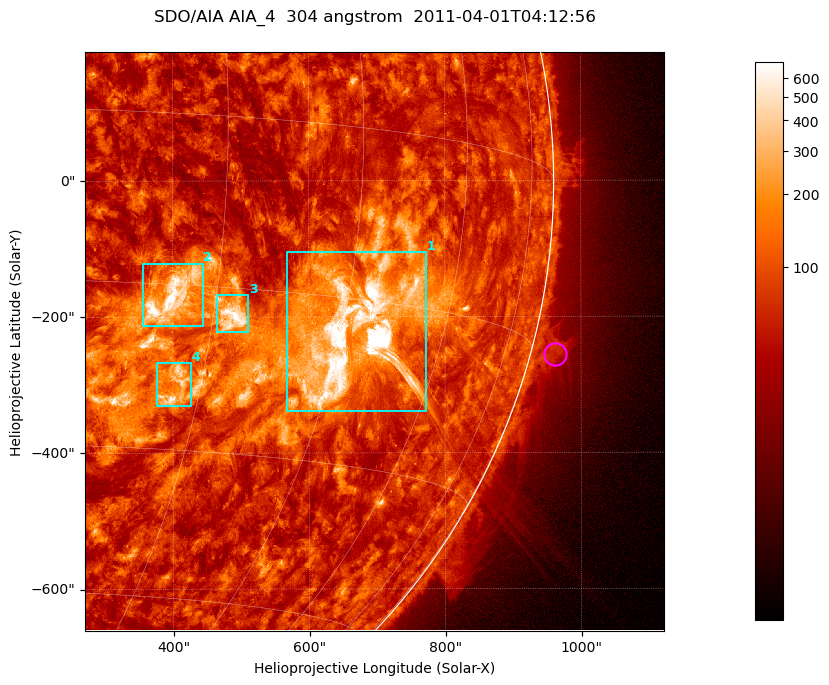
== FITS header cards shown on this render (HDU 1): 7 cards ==
TELESCOP= 'SDO/AIA '           / For AIA: SDO/AIA
INSTRUME= 'AIA_4   '           / For AIA: AIA_ATA1, AIA_ATA2, AIA_ATA3 or AIA_AT
WAVELNTH=                  304 / [angstrom] Wavelength
WAVEUNIT= 'angstrom'           / Wavelength unit: angstrom
DATE-OBS= '2011-04-01T04:12:56.123' / [ISO] Date when observation started; ISO 8
CTYPE1  = 'HPLN-TAN'           / CTYPE1; Typically HPLN
CTYPE2  = 'HPLT-TAN'           / CTYPE2; Typically HPLT

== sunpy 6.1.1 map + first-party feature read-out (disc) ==
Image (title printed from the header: SDO/AIA AIA_4  304 angstrom  2011-04-01T04:12:56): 1418 x 1418 px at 0.6 arcsec/px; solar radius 960 arcsec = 1600 px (partial field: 18% of the solar disc is inside the frame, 73% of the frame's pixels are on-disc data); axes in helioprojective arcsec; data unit not stated in the header (colour bar unlabelled)
Orientation: roll -0.132 deg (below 1 deg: not rotated)
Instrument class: DISC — disc imager (sunpy class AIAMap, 304 A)
Bright regions (active regions / flare kernels): reference = the on-disc median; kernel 11 px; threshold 5 sigma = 171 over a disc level ~72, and >= 1.15x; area >= 2010 px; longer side >= 17 px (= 10 arcsec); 4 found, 4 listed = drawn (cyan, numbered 1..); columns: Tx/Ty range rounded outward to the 2 arcsec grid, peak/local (2 s.f.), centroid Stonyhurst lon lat
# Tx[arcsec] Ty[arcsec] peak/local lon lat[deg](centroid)
1 566..774 -340..-104 48 +47 -18
2 354..444 -214..-122 13 +26 -16
3 464..512 -224..-168 11 +32 -18
4 376..426 -332..-268 8.5 +27 -24
Off-limb structures (1.02-1.3 R_sun): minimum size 400 px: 6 found; the strongest spans PA ~250..260 deg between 1.02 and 1.07 R_sun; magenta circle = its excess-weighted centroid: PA ~255 deg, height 1.04 R_sun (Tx ~962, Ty ~-256 arcsec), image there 2.3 x the reference